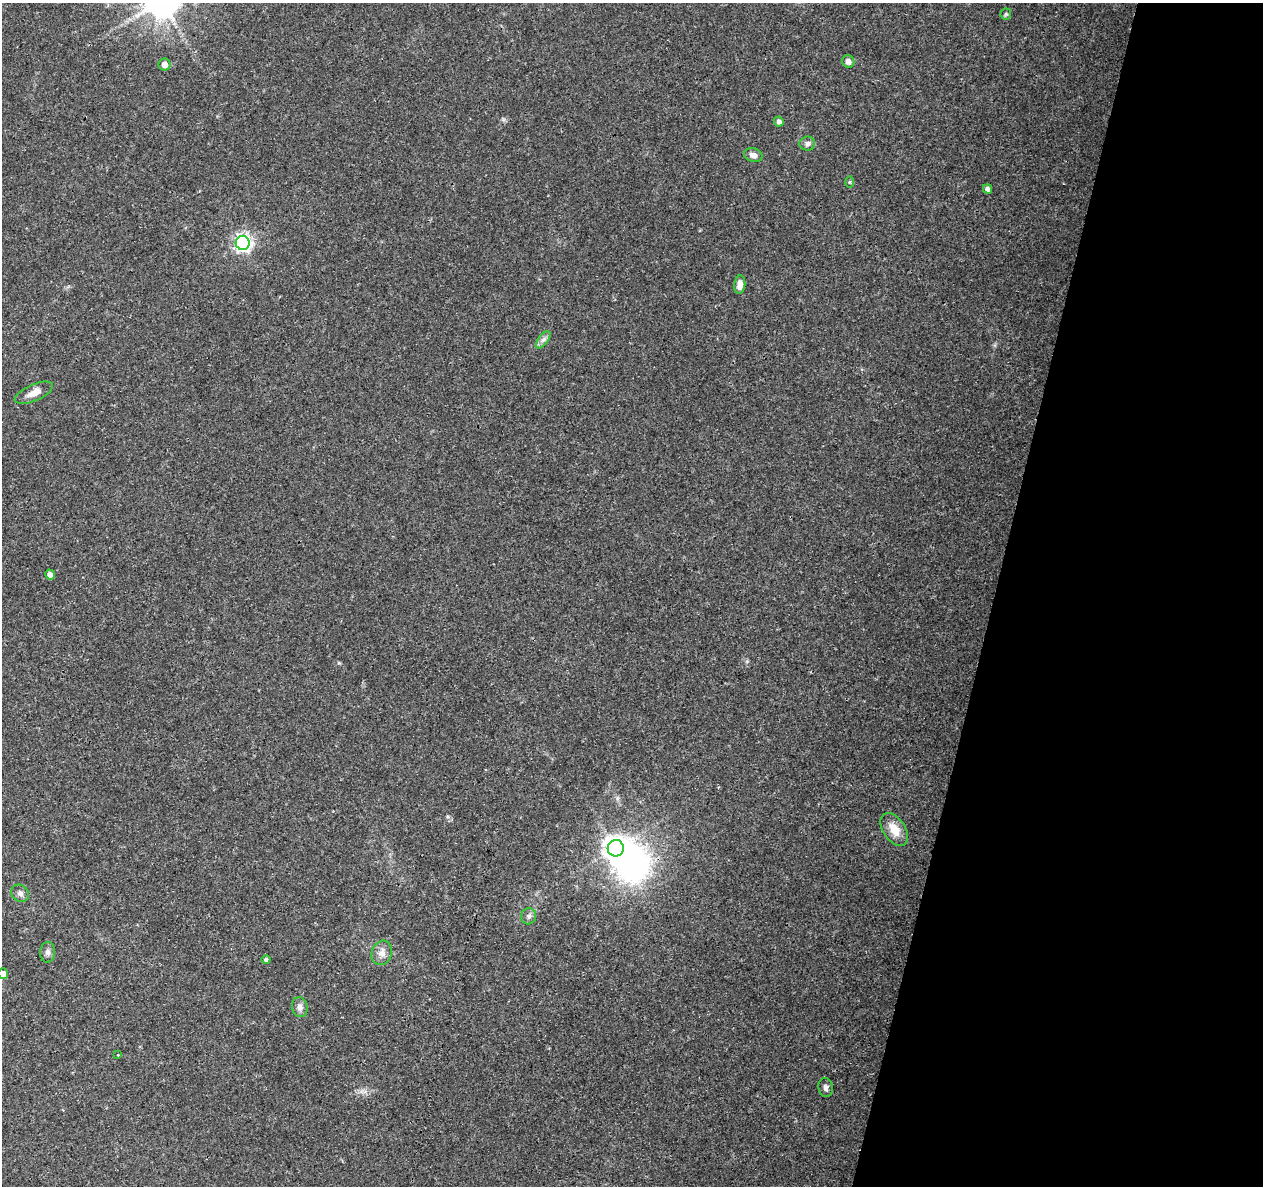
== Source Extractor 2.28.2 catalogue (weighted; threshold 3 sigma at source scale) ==
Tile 8 of 4 x 4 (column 4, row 2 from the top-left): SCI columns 3783-5043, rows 2592-3775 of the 5053 x 5244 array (HDU 1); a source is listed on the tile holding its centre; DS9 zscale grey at full resolution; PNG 1265 x 1188 px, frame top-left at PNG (2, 3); each listed source drawn as its Kron ellipse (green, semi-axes under 4 px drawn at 4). Shown black and unused: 21% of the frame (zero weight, under 3 of 4 exposures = <1% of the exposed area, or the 3 px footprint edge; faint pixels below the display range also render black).
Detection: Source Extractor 2.28.2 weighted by HDU 2 'WHT'; one run over the whole footprint, this tile lists its part. Background 0.0901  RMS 0.0035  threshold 0.0156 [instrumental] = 3 sigma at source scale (4.5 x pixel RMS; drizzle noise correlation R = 1.50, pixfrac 1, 0.0396/0.0396 arcsec/px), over >= 5 px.
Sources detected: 25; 1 inside a brighter object's white glare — neither listed nor drawn; the other 24 listed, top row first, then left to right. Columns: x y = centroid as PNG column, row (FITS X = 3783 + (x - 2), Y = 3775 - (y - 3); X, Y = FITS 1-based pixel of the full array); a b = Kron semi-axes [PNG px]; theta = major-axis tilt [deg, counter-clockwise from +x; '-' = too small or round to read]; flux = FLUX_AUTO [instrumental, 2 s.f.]
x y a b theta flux
1006 14 5 5 - 0.48
848 61 6 6 - 2
165 64 6 6 - 2.3
779 122 5 4 - 1.4
807 143 8 7 - 1.3
753 155 9 7 -15 1.8
850 182 6 4 89 0.45
987 189 5 4 - 1.5
243 243 7 7 - 120
740 285 9 5 84 3.1
543 340 10 5 54 1.2
34 393 20 8 24 3.1
50 574 5 4 - 1.7
894 830 18 11 -56 5.4
616 848 8 8 - 300
20 893 9 8 - 1.4
529 916 8 7 - 1.3
48 952 10 7 86 1.4
382 953 12 10 69 2.5
266 959 4 4 - 0.72
3 974 5 5 - 2.3
300 1007 10 8 -81 1.8
118 1055 3 2 - 0.25
826 1087 9 7 -83 1.3
Isophote crosses this tile's border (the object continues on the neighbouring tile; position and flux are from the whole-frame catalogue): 1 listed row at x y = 3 974